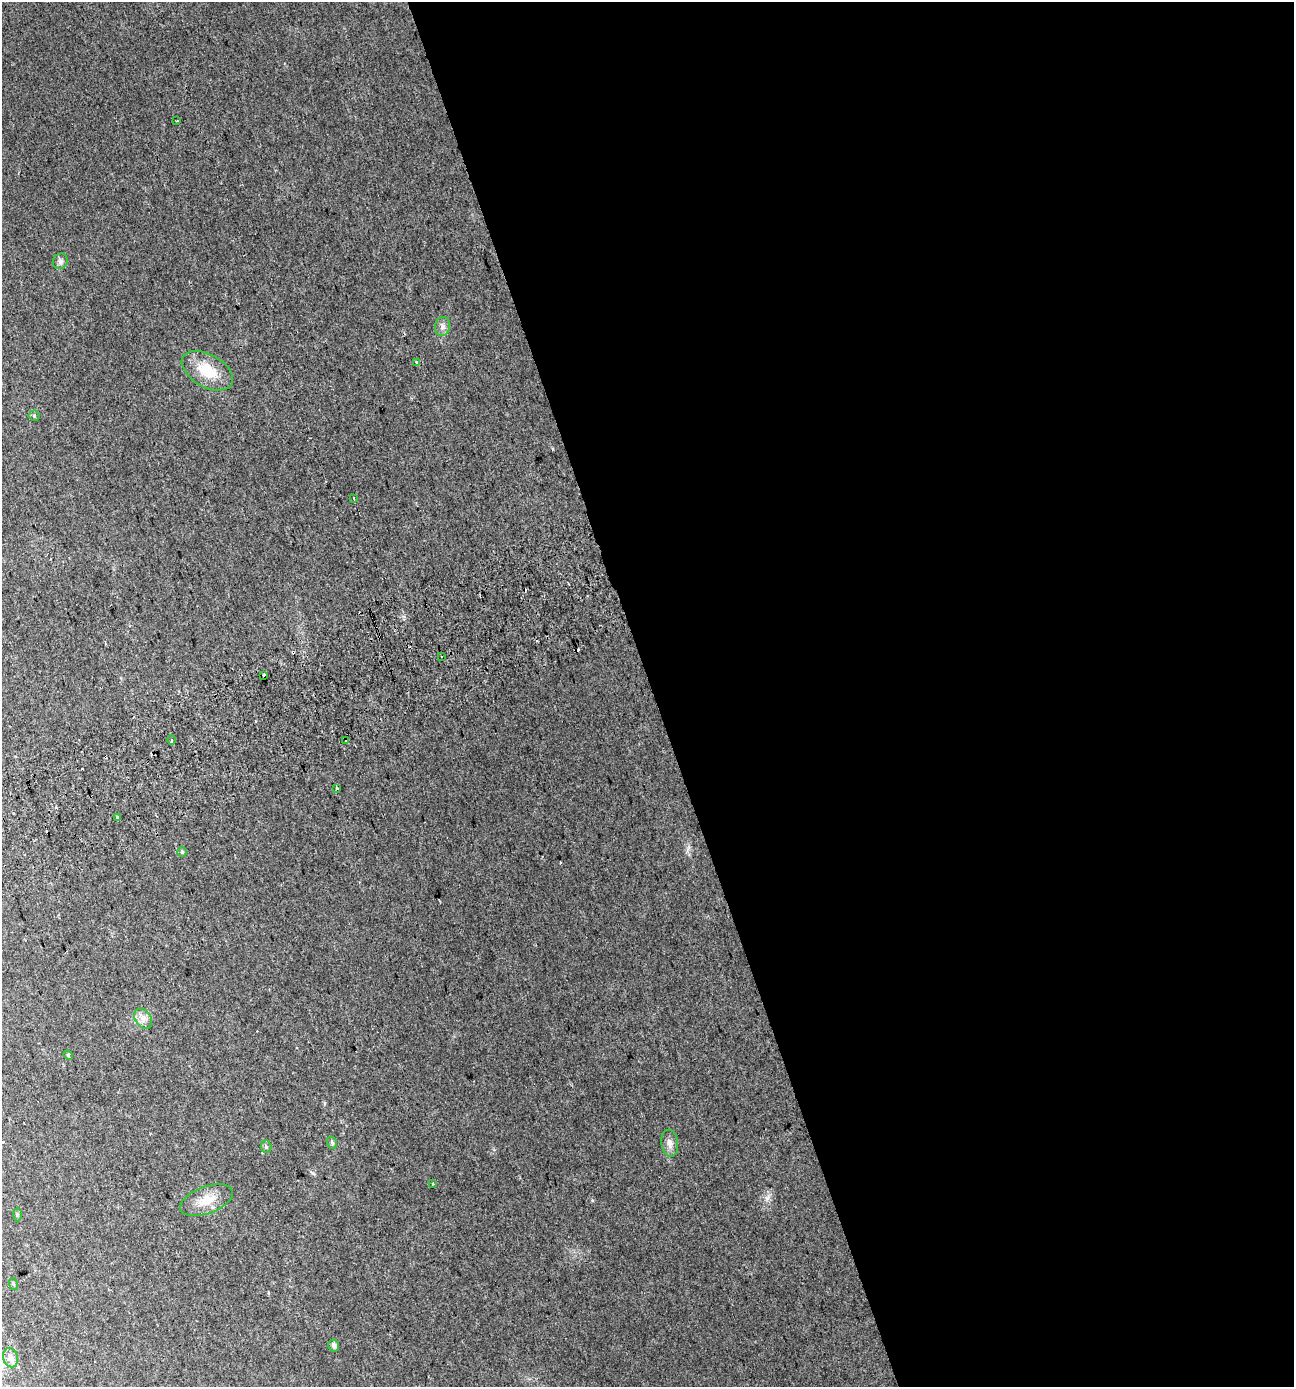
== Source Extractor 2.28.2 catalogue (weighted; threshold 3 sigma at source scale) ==
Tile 8 of 4 x 4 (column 4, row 2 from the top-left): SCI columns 3979-5270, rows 2820-4204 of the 5420 x 5628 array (HDU 1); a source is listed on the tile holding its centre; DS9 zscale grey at full resolution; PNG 1296 x 1389 px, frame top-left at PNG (2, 2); each listed source drawn as its Kron ellipse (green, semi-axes under 4 px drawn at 4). Shown black and unused: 50% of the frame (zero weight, under 2 of 3 exposures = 2% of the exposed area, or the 3 px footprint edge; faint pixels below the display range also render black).
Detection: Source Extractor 2.28.2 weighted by HDU 2 'WHT'; one run over the whole footprint, this tile lists its part. Background 0.0287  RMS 0.008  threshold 0.0362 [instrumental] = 3 sigma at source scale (4.5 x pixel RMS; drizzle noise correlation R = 1.50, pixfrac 1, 0.0396/0.0396 arcsec/px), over >= 5 px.
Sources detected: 32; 7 cosmic-ray / hot-pixel residue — neither listed nor drawn; the other 25 listed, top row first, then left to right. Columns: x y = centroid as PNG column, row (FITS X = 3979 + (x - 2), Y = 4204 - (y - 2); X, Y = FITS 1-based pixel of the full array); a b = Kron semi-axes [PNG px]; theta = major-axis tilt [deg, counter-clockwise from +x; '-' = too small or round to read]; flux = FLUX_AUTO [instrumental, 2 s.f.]
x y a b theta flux
177 121 3 2 - 0.99
60 261 8 7 - 2.5
442 326 10 7 79 3.2
416 363 3 3 - 3.7
207 371 28 16 -29 23
34 416 5 5 - 1.1
354 498 3 2 - 0.73
441 656 2 2 - 0.69
264 675 3 3 - 6.8
171 740 5 3 - 0.91
345 741 3 3 - 2.3
337 788 3 3 - 3.6
118 818 3 3 - 6.1
182 852 5 5 - 1
143 1019 11 8 -52 4.7
68 1055 5 4 - 0.88
332 1143 6 5 - 1.5
670 1143 14 8 -83 4.8
266 1147 6 5 - 1.4
432 1183 3 3 - 2.5
207 1200 28 13 21 14
17 1214 7 4 -90 1.1
13 1284 6 3 -71 0.89
334 1345 6 5 - 2.2
11 1358 10 7 -74 4
Unlisted compact peaks at least as high as the median listed source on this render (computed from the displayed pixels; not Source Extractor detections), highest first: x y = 767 1198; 592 1200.